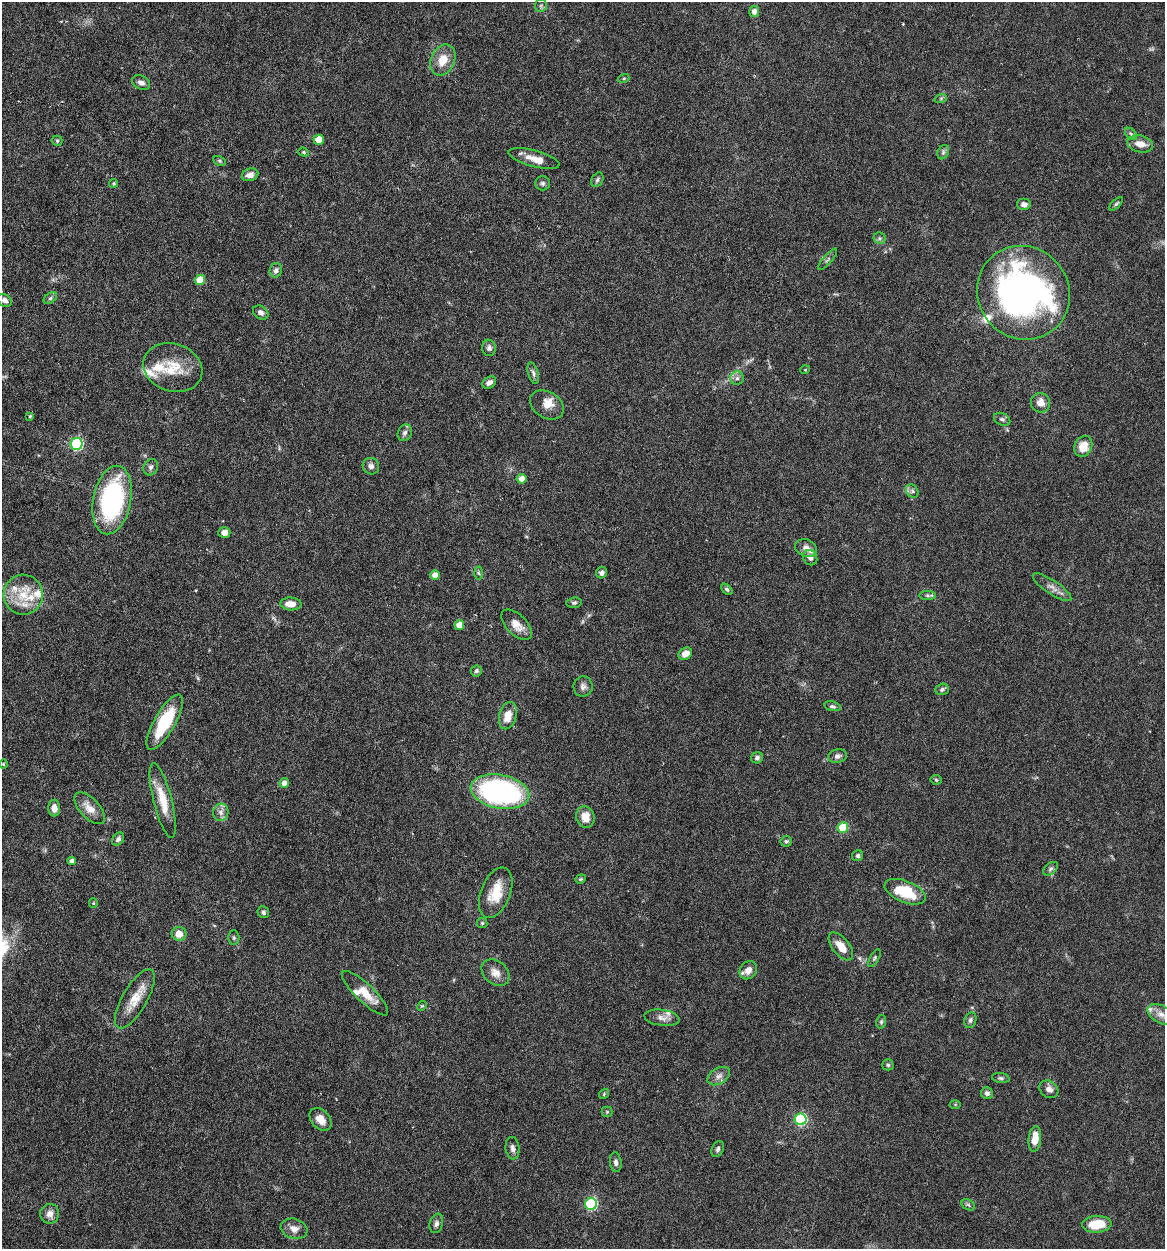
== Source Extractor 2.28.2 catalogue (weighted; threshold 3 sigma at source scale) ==
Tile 11 of 4 x 4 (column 3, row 3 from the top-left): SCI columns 2565-3727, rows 1250-2496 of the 5010 x 4991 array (HDU 1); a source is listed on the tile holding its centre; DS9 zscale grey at full resolution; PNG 1167 x 1251 px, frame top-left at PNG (2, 2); each listed source drawn as its Kron ellipse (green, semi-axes under 4 px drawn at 4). Shown black and unused: <1% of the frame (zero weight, under 4 of 7 exposures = <1% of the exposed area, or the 3 px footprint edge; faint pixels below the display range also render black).
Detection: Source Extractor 2.28.2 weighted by HDU 2 'WHT'; one run over the whole footprint, this tile lists its part. Background 0.0616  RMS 0.0029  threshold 0.0117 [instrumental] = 3 sigma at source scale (4.09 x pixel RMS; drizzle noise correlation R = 1.36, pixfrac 0.8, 0.05/0.05 arcsec/px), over >= 5 px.
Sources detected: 137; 1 inside a brighter object's white glare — neither listed nor drawn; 13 inside a brighter listed object's ellipse — not listed separately; the other 123 listed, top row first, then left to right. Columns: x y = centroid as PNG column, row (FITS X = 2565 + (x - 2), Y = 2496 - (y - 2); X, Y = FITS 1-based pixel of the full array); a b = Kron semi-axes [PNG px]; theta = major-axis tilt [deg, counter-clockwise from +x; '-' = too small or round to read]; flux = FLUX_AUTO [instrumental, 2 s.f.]
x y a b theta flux
541 6 6 6 - 0.56
754 12 5 5 - 1.3
443 60 16 11 66 4.2
624 78 5 3 - 0.32
141 83 9 6 -26 1.2
941 98 6 4 19 0.38
1131 134 7 4 -45 0.63
319 140 5 5 - 4.9
57 141 5 5 - 0.33
1140 144 13 8 -12 2.6
304 152 5 4 - 0.36
943 152 7 5 61 0.64
534 159 26 8 -15 3.2
219 161 6 4 -27 0.44
250 175 8 6 18 1.4
597 180 7 5 59 0.61
114 183 4 4 - 0.39
542 183 7 7 - 0.63
1024 204 7 6 - 1.3
1116 204 8 3 45 0.4
880 238 6 5 - 0.52
828 259 14 2 49 0.46
276 270 7 6 - 1
200 280 5 5 - 6.6
1023 293 48 45 -51 100
50 298 7 5 37 0.52
5 300 7 6 - 0.94
261 312 8 6 -34 0.83
489 348 8 7 - 0.83
173 367 30 24 -19 8.9
805 370 5 3 - 0.19
533 373 11 5 -73 0.89
737 378 7 6 - 0.83
489 382 7 5 35 1.2
1041 403 10 9 - 2.4
547 405 18 13 -31 2.9
30 416 4 3 - 0.27
1002 419 8 6 -26 0.7
405 433 8 7 - 0.9
77 444 6 6 - 32
1083 446 11 8 63 4.1
371 466 8 8 - 1.1
151 467 8 7 - 0.91
522 479 5 5 - 2.3
912 491 7 5 -49 0.68
112 500 34 19 79 42
224 532 6 5 - 1.5
806 548 11 8 -22 1.7
810 558 8 6 -51 0.97
478 573 6 4 -87 0.42
602 573 6 5 - 0.93
435 575 5 4 - 2.1
1052 587 22 7 -34 1.8
727 589 7 4 -44 0.51
23 595 20 19 - 7.3
927 596 8 4 -1 0.5
574 603 8 5 7 0.51
291 604 10 6 -4 2.8
459 625 5 5 - 4.1
517 625 19 10 -44 2.8
685 654 7 5 33 2.5
476 671 5 5 - 0.68
583 686 10 9 - 1.2
942 689 7 5 20 0.63
832 706 8 5 -13 0.63
508 716 14 8 75 3.3
165 722 31 10 60 14
837 756 9 6 10 0.98
757 758 6 5 - 0.86
3 764 5 3 - 0.24
936 780 5 5 - 0.35
284 783 5 4 - 1.4
500 792 29 16 -10 54
163 800 38 9 -76 6.1
54 808 8 6 89 1.7
90 808 20 9 -47 3.1
221 812 8 7 - 1.4
585 817 11 9 -75 3.3
843 828 5 5 - 12
118 839 7 5 52 0.78
786 841 5 5 - 0.48
858 856 5 5 - 0.6
72 861 4 4 - 0.93
1051 869 8 5 38 0.64
581 879 5 4 - 0.36
905 892 22 10 -22 10
496 893 26 14 68 6.5
93 903 5 4 - 0.29
263 912 6 5 - 0.58
482 923 5 5 - 0.37
179 934 7 7 - 2.8
234 938 7 5 -89 0.47
841 946 16 8 -51 3.4
874 958 10 4 61 0.47
748 970 10 8 47 2
495 973 15 11 -39 2.4
365 993 30 9 -44 4.6
135 999 33 12 60 5.6
422 1006 5 4 - 0.28
1161 1014 14 8 -29 2.1
662 1018 18 8 -7 1.7
970 1020 8 6 71 0.76
881 1022 7 5 76 0.44
888 1065 5 5 - 0.45
719 1076 12 8 31 1.5
1001 1078 9 5 -6 0.53
1049 1089 10 8 -37 1.6
987 1093 6 6 - 0.82
604 1094 5 4 - 0.32
955 1104 5 3 - 0.27
607 1112 5 5 - 0.35
320 1119 13 9 -47 2.8
801 1119 6 6 - 33
1035 1139 13 6 83 3.6
513 1148 11 7 -83 1.1
718 1149 8 5 65 0.7
616 1162 10 5 -82 0.87
591 1204 6 6 - 31
968 1205 7 5 -31 0.47
50 1214 10 9 - 1.9
436 1223 10 6 73 0.94
1097 1224 15 8 4 6.9
294 1229 13 10 -16 2.1
Isophote crosses this tile's border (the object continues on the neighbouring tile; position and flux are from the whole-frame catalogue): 1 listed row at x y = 1161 1014